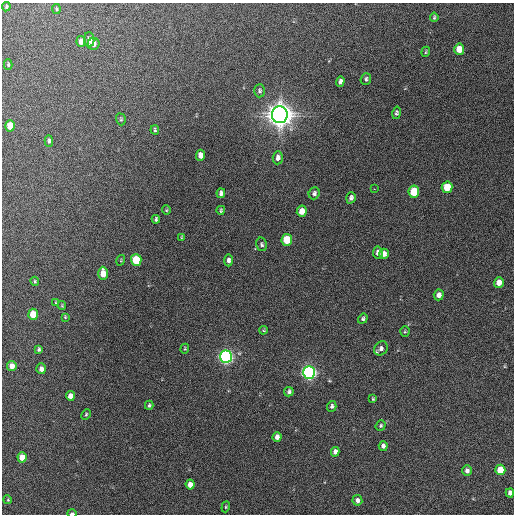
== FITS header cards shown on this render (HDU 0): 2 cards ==
NAXIS1  =                  512 / Axis length
NAXIS2  =                  512 / Axis length

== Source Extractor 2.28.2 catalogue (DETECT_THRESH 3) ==
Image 512 x 512 px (HDU 0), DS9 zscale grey, 1 PNG px = 1 image px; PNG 516 x 516 px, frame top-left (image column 1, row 512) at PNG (2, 3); each listed source drawn as its Kron ellipse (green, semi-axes under 4 px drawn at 4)
Background 332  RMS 18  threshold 52.6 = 3 sigma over >= 5 px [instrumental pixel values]
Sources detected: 75; all 75 listed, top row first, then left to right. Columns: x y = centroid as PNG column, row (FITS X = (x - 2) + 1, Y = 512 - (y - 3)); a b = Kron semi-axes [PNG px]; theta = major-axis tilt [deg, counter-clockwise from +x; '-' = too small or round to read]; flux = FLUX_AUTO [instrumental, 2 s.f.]
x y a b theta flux
6 7 5 3 - 1.7e+03
56 9 5 3 - 1.4e+03
434 17 5 3 - 1.6e+03
89 40 7 5 -85 6.0e+03
81 41 5 4 - 8.5e+03
94 44 6 6 - 5.6e+03
459 49 6 5 - 2.5e+04
426 52 5 4 - 1.4e+03
8 65 5 4 - 1.4e+03
366 79 6 5 - 2.7e+03
340 82 5 4 - 3.7e+03
260 91 6 5 - 2.5e+03
396 113 6 4 77 2.3e+03
280 115 8 8 - 1.8e+06
121 119 6 4 -71 1.6e+03
10 126 6 5 - 2.6e+04
155 130 4 3 - 1.8e+03
49 141 6 4 -88 2.6e+03
200 155 5 4 - 1.0e+04
278 158 7 5 85 5.2e+03
447 187 6 5 - 3.5e+04
374 189 2 2 - 4.1e+03
414 192 6 5 - 5.0e+04
221 193 5 4 - 3.5e+03
314 193 6 5 - 3.2e+03
351 198 6 4 71 3.6e+03
166 210 5 4 - 1.5e+03
221 210 4 3 - 1.6e+03
302 211 5 5 - 1.3e+04
156 219 4 4 - 2.5e+03
182 237 4 3 - 1.2e+03
287 240 6 5 - 3.9e+04
261 244 7 5 -77 2.4e+03
378 252 6 5 - 5.4e+03
384 254 5 4 - 6.0e+03
121 260 5 3 - 9.5e+02
136 260 6 5 - 5.6e+04
228 260 6 4 89 3.9e+03
103 273 6 5 - 1.7e+04
35 281 5 3 - 1.4e+03
499 283 5 5 - 1.1e+04
439 295 5 5 - 6.8e+03
56 302 4 4 - 1.1e+03
62 306 4 3 - 1.1e+03
33 314 5 5 - 2.9e+04
65 317 4 3 - 1.1e+03
363 319 5 4 - 2.2e+03
263 330 4 4 - 1.3e+03
405 332 5 4 - 1.4e+03
381 348 7 6 - 4.5e+03
39 349 4 3 - 2.1e+03
185 349 5 4 - 1.3e+03
226 357 6 6 - 4.3e+05
12 366 5 4 - 9.6e+03
41 369 5 5 - 5.6e+03
309 372 6 6 - 4.9e+05
289 392 5 4 - 2.5e+03
70 396 5 4 - 1.1e+04
373 399 3 3 - 1.3e+03
149 405 4 4 - 2.1e+03
332 406 5 4 - 2.8e+03
86 414 6 4 63 1.5e+03
381 425 5 4 - 1.9e+03
277 437 5 4 - 6.1e+03
383 446 5 4 - 3.9e+03
335 452 5 4 - 4.9e+03
22 457 5 4 - 2.2e+04
500 470 5 5 - 2.8e+04
467 471 5 5 - 4.2e+03
190 484 5 4 - 9.0e+03
510 493 4 4 - 6.2e+03
8 500 4 3 - 1.0e+03
357 500 5 5 - 5.2e+03
226 507 5 4 - 1.4e+03
72 513 4 3 - 3.6e+03
At the frame edge (FLAGS 8, measured only in part): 1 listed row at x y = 72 513